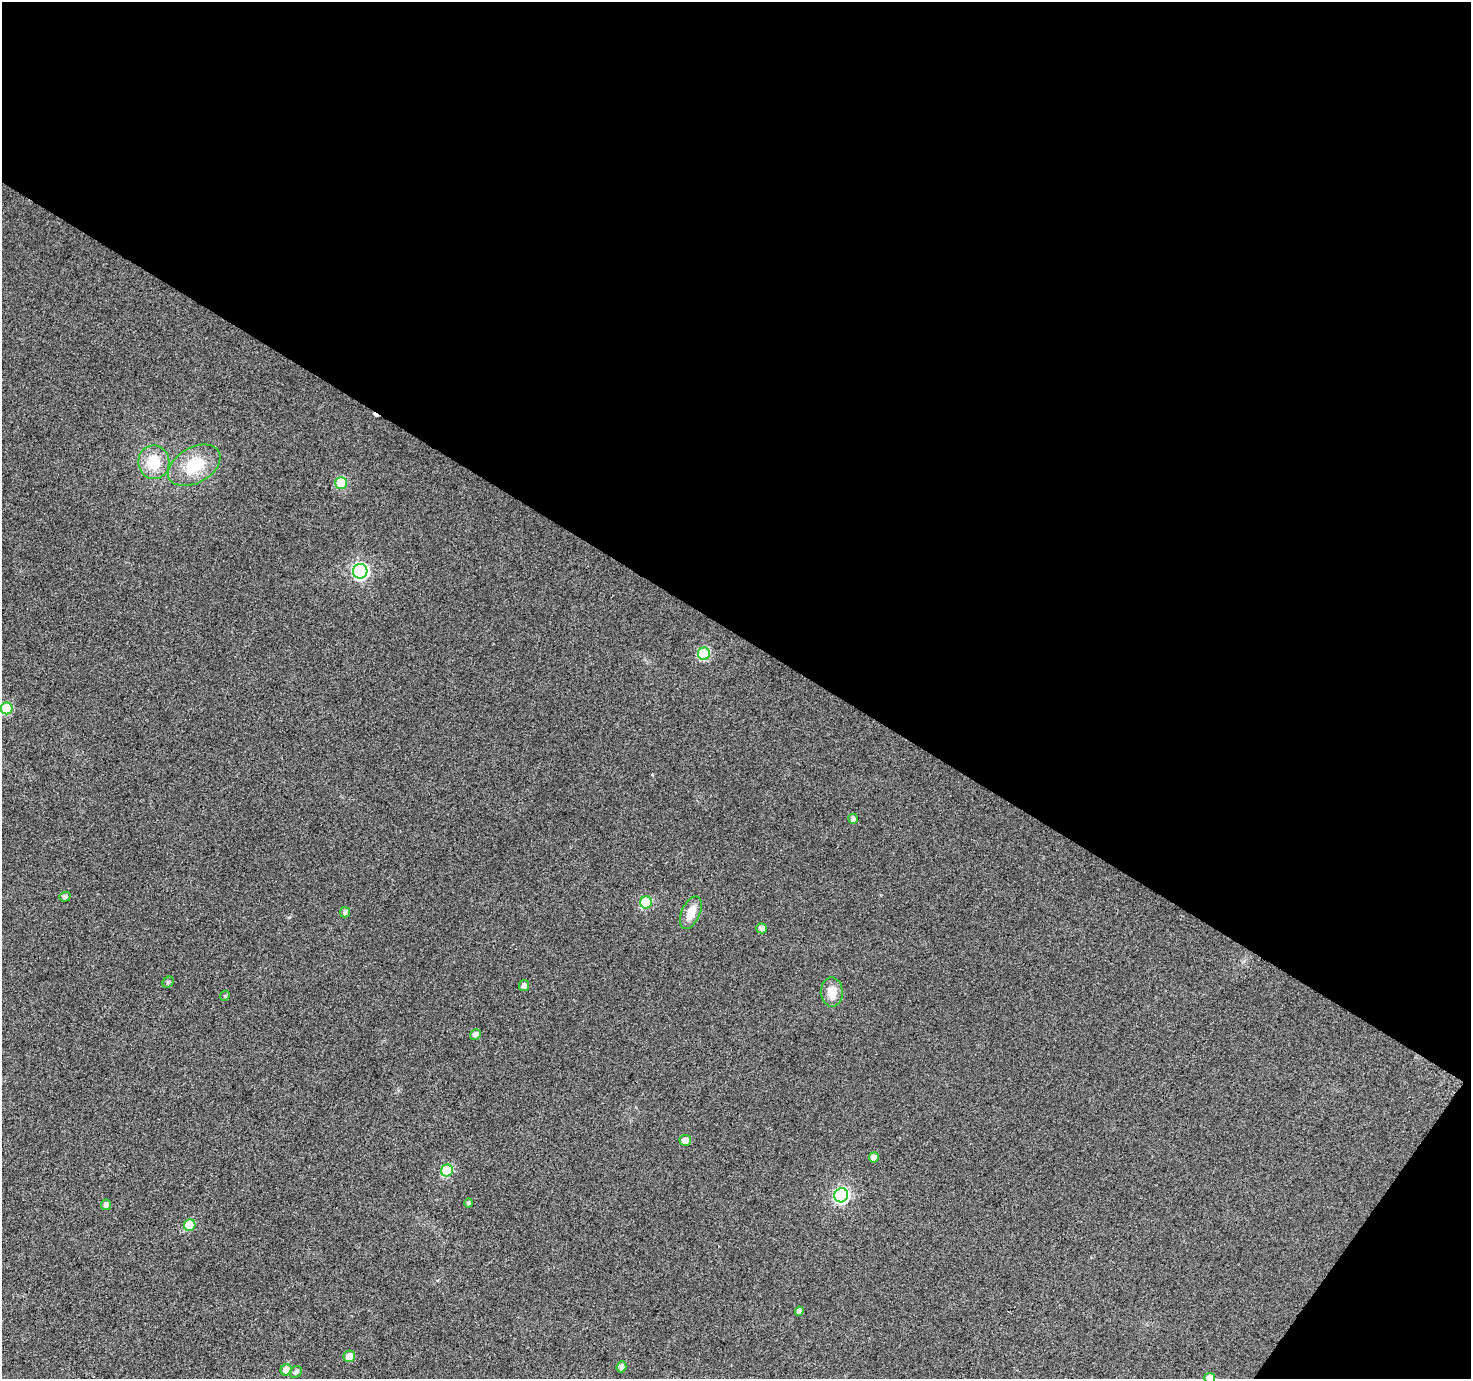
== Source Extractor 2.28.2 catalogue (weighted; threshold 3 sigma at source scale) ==
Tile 2 of 2 x 2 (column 2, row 1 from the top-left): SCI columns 1471-2939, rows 1494-2870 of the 2940 x 2970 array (HDU 1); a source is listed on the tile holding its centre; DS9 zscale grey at full resolution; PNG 1473 x 1381 px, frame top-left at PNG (2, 2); each listed source drawn as its Kron ellipse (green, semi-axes under 4 px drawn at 4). Shown black and unused: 48% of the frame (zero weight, under 3 of 4 exposures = <1% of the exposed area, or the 3 px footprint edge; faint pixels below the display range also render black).
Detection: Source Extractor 2.28.2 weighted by HDU 2 'WHT'; one run over the whole footprint, this tile lists its part. Background 0.0405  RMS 0.011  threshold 0.0493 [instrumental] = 3 sigma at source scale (4.5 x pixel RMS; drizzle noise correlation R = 1.50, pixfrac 1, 0.0396/0.0396 arcsec/px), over >= 5 px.
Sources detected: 31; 1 cosmic-ray / hot-pixel residue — neither listed nor drawn; the other 30 listed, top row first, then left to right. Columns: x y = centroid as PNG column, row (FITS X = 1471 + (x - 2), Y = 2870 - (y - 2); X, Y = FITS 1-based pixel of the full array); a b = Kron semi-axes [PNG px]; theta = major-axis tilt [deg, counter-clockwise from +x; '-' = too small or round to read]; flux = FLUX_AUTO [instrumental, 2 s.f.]
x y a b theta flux
154 462 17 15 -81 30
194 465 28 17 30 38
341 483 6 5 - 42
360 571 7 7 - 260
704 654 6 6 - 77
7 708 6 6 - 53
853 819 5 5 - 4.1
65 897 5 5 - 3.1
646 902 6 6 - 67
345 912 5 5 - 3
691 913 17 9 66 16
762 928 5 5 - 5.3
168 982 6 5 - 2.2
524 986 5 5 - 4.7
832 992 14 11 -89 14
225 996 5 4 - 1.4
475 1035 6 5 - 4.6
685 1140 6 5 - 7.6
874 1157 5 5 - 7.9
447 1170 6 6 - 70
841 1195 7 6 - 200
469 1203 4 4 - 2.8
106 1205 5 5 - 3.6
190 1225 6 5 - 40
799 1311 5 4 - 4.3
349 1356 6 5 - 11
621 1367 5 5 - 4.7
286 1370 6 5 - 9.2
296 1372 6 5 - 3.6
1210 1378 5 5 - 15
Isophote crosses this tile's border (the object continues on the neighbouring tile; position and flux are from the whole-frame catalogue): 1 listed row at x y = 1210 1378